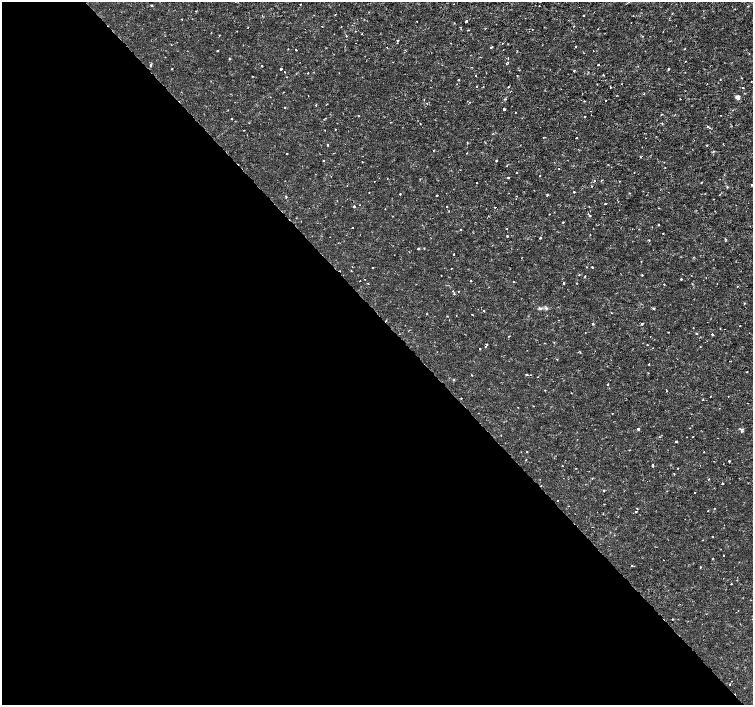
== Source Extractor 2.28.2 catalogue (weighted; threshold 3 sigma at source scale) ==
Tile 9 of 4 x 4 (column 1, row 3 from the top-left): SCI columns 5-1506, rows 1615-3019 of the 6012 x 5975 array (HDU 1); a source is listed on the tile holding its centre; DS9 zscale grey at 2 x 2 block average (1 PNG px = mean of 2 x 2 image px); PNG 755 x 707 px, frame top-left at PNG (2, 2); no overlay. Shown black and unused: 55% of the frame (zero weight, under 2 of 3 exposures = <1% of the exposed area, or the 3 px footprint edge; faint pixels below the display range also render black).
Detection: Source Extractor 2.28.2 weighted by HDU 2 'WHT'; one run over the whole footprint, this tile lists its part. Background 3.55e-06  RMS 8.1e-04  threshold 0.00366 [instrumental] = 3 sigma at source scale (4.5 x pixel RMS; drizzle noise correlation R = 1.50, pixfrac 1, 0.0396/0.0396 arcsec/px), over >= 5 px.
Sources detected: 221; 4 cosmic-ray / hot-pixel residue — not listed; the other 217 listed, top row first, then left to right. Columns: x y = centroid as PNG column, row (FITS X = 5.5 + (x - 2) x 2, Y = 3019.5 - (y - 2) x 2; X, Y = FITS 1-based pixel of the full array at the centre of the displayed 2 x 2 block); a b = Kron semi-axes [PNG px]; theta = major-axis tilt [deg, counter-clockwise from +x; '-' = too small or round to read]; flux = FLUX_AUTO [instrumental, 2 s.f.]
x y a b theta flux
301 4 2 2 - 0.097
152 5 2 2 - 0.49
748 6 3 2 - 0.089
335 14 2 2 - 0.098
584 15 2 2 - 0.18
182 19 2 2 - 0.12
417 21 2 2 - 0.23
466 21 2 2 - 2.3
322 26 2 2 - 0.16
341 26 2 2 - 0.081
460 27 2 2 - 0.18
461 29 2 2 - 0.095
532 29 2 2 - 0.06
468 30 3 2 - 0.12
355 31 2 2 - 0.072
362 34 2 2 - 0.081
346 36 2 2 - 0.2
642 36 3 2 - 0.13
397 40 2 2 - 0.27
502 43 2 2 - 0.11
387 47 2 2 - 0.092
491 47 2 2 - 0.34
575 47 2 2 - 0.14
288 49 2 2 - 0.11
685 49 2 2 - 0.14
296 50 2 2 - 0.15
217 51 2 2 - 0.22
593 51 2 2 - 0.21
749 54 2 2 - 0.071
229 59 2 2 - 0.25
685 61 2 2 - 0.18
508 62 3 2 - 0.17
151 64 4 2 - 0.18
598 65 2 2 - 0.37
262 66 2 2 - 0.16
172 68 2 2 - 0.1
281 69 2 2 - 1.1
668 69 2 2 - 0.24
574 71 2 2 - 0.25
284 72 2 2 - 0.13
308 73 2 2 - 0.18
603 74 2 2 - 0.15
475 75 2 2 - 0.19
517 75 2 2 - 0.093
252 76 2 2 - 0.09
741 78 2 2 - 0.12
720 79 2 2 - 0.082
458 80 2 2 - 0.16
751 81 2 2 - 0.093
597 84 2 2 - 0.11
476 86 2 2 - 0.16
508 87 2 2 - 0.21
610 87 2 2 - 0.13
742 88 2 2 - 0.12
644 94 2 2 - 0.15
308 95 2 2 - 0.085
738 97 4 4 - 0.97
505 99 3 2 - 0.16
680 99 2 2 - 0.089
606 100 2 2 - 0.31
584 101 3 2 - 0.099
470 102 2 2 - 0.076
316 105 3 2 - 0.16
285 107 2 2 - 0.33
504 109 2 2 - 0.62
515 112 2 2 - 0.11
661 114 2 2 - 0.18
359 115 2 2 - 0.35
721 115 2 2 - 0.072
585 116 2 2 - 0.18
232 118 2 2 - 0.14
522 118 2 2 - 0.073
390 122 2 2 - 0.089
707 126 3 2 - 0.2
335 129 2 2 - 0.17
243 130 2 2 - 0.11
493 133 3 2 - 0.14
576 137 2 2 - 0.14
327 145 3 2 - 0.18
707 145 2 2 - 0.14
433 150 2 2 - 0.23
713 151 3 3 - 0.16
287 153 2 2 - 0.25
640 157 3 2 - 0.16
496 160 2 2 - 0.18
323 161 2 2 - 0.2
362 161 2 2 - 0.11
664 162 2 2 - 0.073
507 166 3 2 - 0.14
665 167 2 2 - 0.069
516 173 2 2 - 0.32
540 175 2 2 - 0.073
508 177 2 2 - 0.32
387 178 2 2 - 0.058
420 179 2 2 - 0.087
594 181 3 2 - 0.14
601 181 3 2 - 0.15
619 181 2 2 - 0.086
701 182 2 2 - 0.13
477 183 2 2 - 0.27
752 185 2 2 - 0.76
591 186 2 2 - 0.19
727 187 4 3 - 0.15
369 192 2 2 - 0.07
574 192 2 2 - 0.26
630 193 3 2 - 0.094
400 194 2 2 - 0.21
720 194 3 2 - 0.11
437 195 2 2 - 0.16
547 195 2 2 - 0.23
516 196 2 2 - 0.071
286 197 3 2 - 0.24
605 204 2 2 - 0.27
360 205 2 2 - 0.068
354 206 2 2 - 0.84
447 206 2 2 - 0.15
495 207 2 2 - 0.14
385 209 2 2 - 0.087
589 215 3 2 - 0.2
563 222 3 2 - 0.14
658 225 2 2 - 0.2
352 227 2 2 - 0.18
461 230 3 2 - 0.11
663 233 2 2 - 0.12
507 236 2 2 - 0.17
540 238 2 2 - 0.26
725 239 5 2 - 0.17
649 240 2 2 - 0.24
424 248 2 2 - 0.1
418 249 2 2 - 0.33
454 254 2 2 - 0.39
641 261 2 2 - 0.12
352 267 2 2 - 0.067
586 267 2 2 - 0.19
592 267 2 2 - 0.21
373 268 2 2 - 0.27
579 274 2 2 - 0.11
642 275 2 2 - 0.16
585 276 3 2 - 0.13
365 279 2 2 - 0.068
681 279 2 2 - 0.24
360 281 2 2 - 0.078
471 281 2 2 - 0.52
513 282 2 2 - 0.12
564 283 2 2 - 0.33
416 284 2 2 - 0.064
664 284 2 2 - 0.14
737 286 2 2 - 0.11
453 291 3 2 - 0.16
744 303 2 2 - 0.18
540 308 5 4 - 0.38
546 308 5 4 - 0.36
654 308 2 2 - 0.3
484 311 2 2 - 0.49
611 313 2 2 - 0.12
472 315 2 2 - 0.26
593 324 3 2 - 0.15
642 324 2 2 - 0.6
740 326 2 2 - 0.12
693 328 2 2 - 0.08
696 333 2 2 - 0.21
712 334 2 2 - 0.59
509 336 2 2 - 0.12
554 342 2 2 - 0.081
545 343 2 2 - 0.074
487 344 2 2 - 0.16
647 345 2 2 - 0.11
485 346 2 2 - 0.15
480 349 2 2 - 0.19
557 359 2 2 - 0.12
649 364 2 2 - 0.17
747 372 2 2 - 0.33
471 375 2 2 - 0.1
527 375 2 2 - 0.5
538 377 2 2 - 0.068
454 380 3 2 - 0.12
608 384 2 2 - 0.29
711 396 2 2 - 0.15
728 396 2 2 - 0.072
461 398 2 2 - 0.097
703 399 2 2 - 0.15
748 403 2 2 - 0.11
533 406 2 2 - 0.091
518 407 2 2 - 0.063
478 413 2 2 - 0.059
612 413 2 2 - 0.083
690 428 2 2 - 0.077
638 429 2 2 - 0.85
742 431 5 3 - 0.27
659 437 2 2 - 0.089
693 437 2 2 - 0.14
676 441 2 2 - 0.23
527 452 2 2 - 0.13
704 452 2 2 - 0.098
729 461 2 2 - 0.38
652 465 3 2 - 0.24
562 466 2 2 - 0.12
677 468 2 2 - 0.099
592 478 2 2 - 0.12
708 479 2 2 - 0.22
723 483 2 2 - 0.26
604 491 2 2 - 0.29
694 492 2 2 - 0.15
557 501 2 2 - 0.086
714 508 2 2 - 0.12
708 511 2 2 - 0.51
636 512 2 2 - 0.59
712 537 2 2 - 0.13
703 540 2 2 - 0.086
723 555 2 2 - 0.21
712 558 2 2 - 0.22
631 565 2 2 - 0.12
700 567 2 2 - 0.2
737 577 2 2 - 0.063
731 584 2 2 - 0.13
672 619 2 2 - 0.12
729 684 2 2 - 0.15
Isophote crosses this tile's border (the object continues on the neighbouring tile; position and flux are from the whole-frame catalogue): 1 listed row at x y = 752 185
Diffuse or blended objects may show on this block-average render without a row.